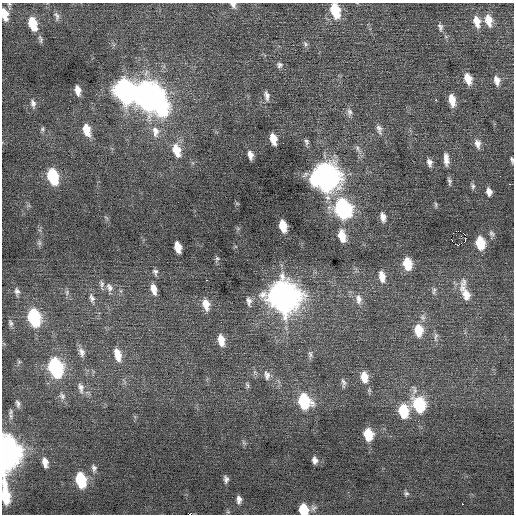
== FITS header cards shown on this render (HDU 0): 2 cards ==
NAXIS1  =                  512 / Axis length
NAXIS2  =                  512 / Axis length

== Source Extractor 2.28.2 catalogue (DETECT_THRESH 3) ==
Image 512 x 512 px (HDU 0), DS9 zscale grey, 1 PNG px = 1 image px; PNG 516 x 516 px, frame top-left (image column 1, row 512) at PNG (2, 3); no overlay
Background 0.091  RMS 0.72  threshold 2.17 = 3 sigma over >= 5 px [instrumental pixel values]
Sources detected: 111; all 111 listed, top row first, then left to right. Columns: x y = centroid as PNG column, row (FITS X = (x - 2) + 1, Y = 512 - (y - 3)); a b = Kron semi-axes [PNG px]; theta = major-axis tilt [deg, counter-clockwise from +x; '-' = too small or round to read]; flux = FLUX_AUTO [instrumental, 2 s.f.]
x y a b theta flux
9 5 11 5 90 110
233 5 9 6 -55 200
335 10 13 8 -74 1800
5 14 13 6 -78 690
57 16 13 6 -73 180
488 20 14 8 -78 630
477 22 15 8 -77 580
33 24 13 7 -75 1400
440 27 11 7 -76 170
40 39 11 5 -75 120
305 44 8 6 -74 120
279 65 8 8 - 160
468 79 12 7 -74 630
497 80 13 8 -79 340
78 90 9 5 -77 390
124 90 14 10 -72 21000
147 95 15 14 - 41000
267 96 13 7 -82 240
194 99 3 2 - 120
436 100 3 3 - 69
452 100 13 6 -80 620
33 104 12 7 -81 210
161 106 14 9 -80 6600
349 112 11 7 -89 210
42 129 7 5 80 91
379 129 15 7 -74 250
87 130 14 8 -74 750
155 132 17 11 -83 600
273 139 10 5 -77 630
306 142 8 5 -78 130
477 144 12 8 -77 300
357 148 12 5 -65 200
176 150 16 9 -71 900
250 155 9 5 -76 290
446 159 15 6 -86 360
512 160 7 3 -75 90
429 162 10 6 -78 220
53 176 12 7 -74 3000
325 176 14 12 -72 46000
449 181 9 4 -78 120
510 184 2 2 - 340
473 186 8 6 -90 110
489 192 8 6 -79 260
237 204 6 4 -19 51
436 204 8 3 -89 69
343 208 13 10 -63 9700
383 217 10 6 -77 280
283 226 10 6 -77 910
458 231 3 2 - 510
492 233 8 6 -54 120
465 235 3 2 - 790
342 236 13 8 -76 750
491 238 3 3 - 74
452 240 3 2 - 72
465 240 4 2 - 59
39 243 8 6 -83 110
480 243 10 7 -80 1500
457 245 5 3 - 260
178 247 10 6 -78 570
217 259 8 5 68 95
407 264 11 7 -81 1200
155 272 8 6 -77 140
382 276 12 7 -81 480
206 280 2 2 - 140
102 284 10 6 -76 160
109 287 12 8 -69 250
154 289 12 6 -76 420
17 291 10 6 -79 170
434 291 10 5 78 140
465 291 31 10 -74 880
67 293 8 5 72 110
283 296 15 12 -71 61000
92 298 13 7 -72 220
359 299 13 8 -83 340
249 301 13 7 -81 220
206 304 13 7 -77 570
34 317 13 8 -74 4900
10 323 9 6 -76 130
418 330 14 9 -84 1100
436 337 15 5 85 180
221 340 13 7 -77 610
82 352 12 8 -76 280
310 354 12 6 -85 160
117 355 16 8 -76 650
19 362 7 5 45 82
55 367 13 8 -74 7000
267 375 14 8 -80 310
364 377 13 8 -82 710
343 383 15 5 -80 170
247 385 9 5 -71 110
81 388 16 8 -77 350
62 396 11 8 -60 220
304 401 12 10 -71 3200
18 404 10 5 -74 150
419 404 13 10 -73 3700
403 411 12 9 -82 1800
368 434 10 8 -79 1300
244 443 7 4 -19 76
4 453 18 12 88 39000
315 460 7 5 -81 220
45 462 11 6 -77 370
94 468 9 7 -82 160
226 479 7 4 -83 150
81 480 12 8 -77 2500
406 493 7 6 - 110
5 495 22 6 -85 2000
239 499 9 5 -88 220
462 504 2 2 - 370
313 508 9 8 - 160
303 509 9 7 -78 1500
189 514 2 2 - 570
At the frame edge (FLAGS 8, measured only in part): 9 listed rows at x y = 9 5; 233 5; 335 10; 5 14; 512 160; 4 453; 5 495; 303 509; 189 514